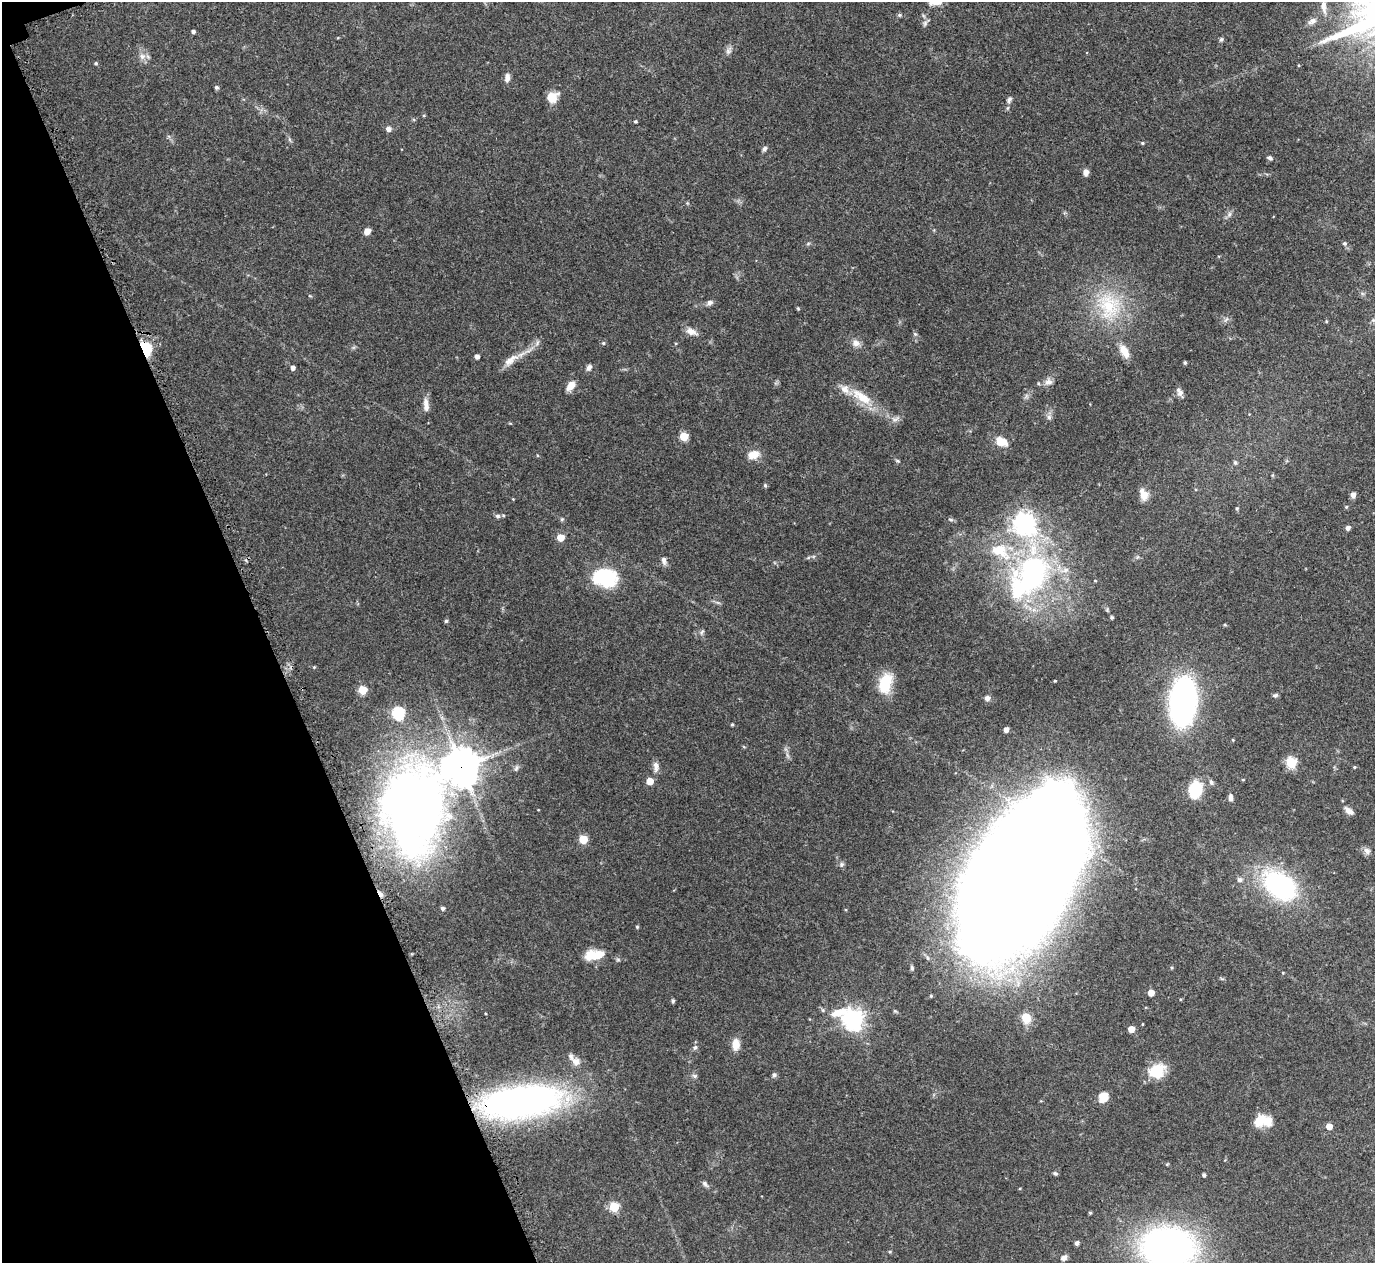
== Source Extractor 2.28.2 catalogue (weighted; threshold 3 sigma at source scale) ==
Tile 5 of 4 x 4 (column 1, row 2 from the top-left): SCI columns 51-1423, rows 2710-3970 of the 5575 x 5551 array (HDU 1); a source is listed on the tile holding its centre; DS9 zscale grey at full resolution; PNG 1377 x 1265 px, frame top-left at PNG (2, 2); no overlay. Shown black and unused: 19% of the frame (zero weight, under 3 of 5 exposures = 4% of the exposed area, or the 3 px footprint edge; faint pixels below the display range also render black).
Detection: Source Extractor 2.28.2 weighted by HDU 2 'WHT'; one run over the whole footprint, this tile lists its part. Background 0.0876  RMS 0.0034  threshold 0.0154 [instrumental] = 3 sigma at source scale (4.5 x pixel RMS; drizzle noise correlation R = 1.50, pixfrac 1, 0.05/0.05 arcsec/px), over >= 5 px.
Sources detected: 135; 2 inside a brighter object's white glare — not listed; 5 inside a brighter listed object's ellipse — not listed separately; the other 128 listed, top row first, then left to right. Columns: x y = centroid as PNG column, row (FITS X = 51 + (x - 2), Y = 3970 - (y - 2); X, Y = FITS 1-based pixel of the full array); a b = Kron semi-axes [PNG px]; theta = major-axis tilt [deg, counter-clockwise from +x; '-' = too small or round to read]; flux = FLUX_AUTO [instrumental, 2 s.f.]
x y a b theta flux
1324 7 18 7 -84 2.1
899 15 6 4 1 0.59
1312 21 12 7 29 1.3
925 23 8 6 75 0.93
193 31 4 4 - 0.76
1221 40 7 4 62 0.55
728 51 12 7 70 1.2
142 56 9 9 - 1.7
96 63 5 4 - 0.47
507 78 12 7 84 1.6
216 87 5 4 - 0.7
552 97 13 10 35 4.3
1009 100 10 6 60 0.87
424 115 5 3 - 0.29
635 121 4 4 - 0.45
388 129 6 5 - 1.4
1142 143 4 4 - 0.35
764 149 7 5 64 0.82
1270 158 6 4 -28 0.8
1085 172 8 6 80 1.5
1229 214 8 5 71 0.9
367 231 7 6 - 2.1
1344 243 5 5 - 0.66
808 244 6 4 20 0.43
710 303 8 6 24 1.1
1108 306 41 33 -75 24
798 308 5 3 - 0.31
1226 319 9 3 44 0.62
691 332 15 8 -24 2.3
915 334 5 5 - 0.58
603 343 4 4 - 0.39
856 343 10 8 -22 2
145 349 6 5 - 63
1124 351 19 9 -62 3.9
477 356 5 4 - 1.1
511 360 25 10 39 3.9
1185 362 3 3 - 0.5
589 367 8 6 61 1.1
293 368 4 4 - 1.3
1048 382 11 9 29 1.7
571 385 9 6 49 4
1180 393 9 8 - 1.5
862 397 35 12 -35 8.7
426 405 19 7 -86 2.3
1049 417 7 6 - 0.98
684 436 5 5 - 12
1001 441 14 9 -24 4.8
754 455 15 10 13 3.6
897 461 6 4 -20 0.43
1235 462 5 5 - 0.67
1273 475 5 3 - 0.33
765 485 5 5 - 0.46
1144 494 14 9 -69 3.2
1353 495 6 5 - 1.5
513 499 3 3 - 0.24
1346 507 5 4 - 0.41
1237 508 5 4 - 0.41
497 516 8 6 -3 0.91
562 519 5 4 - 0.42
951 519 8 4 -9 0.54
1024 523 8 8 - 180
1348 528 5 4 - 1.2
560 537 5 5 - 5.8
664 561 11 6 -77 1.3
1032 574 63 53 61 75
605 577 20 15 -10 28
1095 581 5 3 - 0.26
1112 617 4 4 - 0.56
446 621 4 4 - 0.57
1225 625 5 3 - 0.34
702 632 8 5 62 0.66
314 667 4 3 - 0.28
1055 681 3 2 - 0.32
885 683 23 14 75 9.9
362 690 5 5 - 11
1275 695 8 4 12 0.61
987 698 7 6 - 1.2
1183 702 31 17 85 130
398 713 6 6 - 36
732 725 3 3 - 0.42
1006 730 4 4 - 1.8
1291 763 5 5 - 25
656 766 15 6 -86 1.8
461 767 11 11 - 670
1354 767 4 3 - 0.36
516 768 8 5 68 0.7
1243 780 4 3 - 0.27
650 781 5 5 - 5
1211 782 7 5 -47 0.68
1196 790 17 13 73 12
1230 798 9 5 -90 1.2
413 807 94 66 76 230
1349 811 12 6 -37 1.6
583 839 5 5 - 11
1367 851 10 7 -42 1.4
841 864 7 6 - 0.79
1021 879 106 52 58 4100
1240 880 7 7 - 1.1
1280 885 34 22 -35 54
381 894 8 4 -57 1
443 909 4 4 - 0.8
637 927 5 4 - 0.35
594 955 23 11 8 6.7
1151 993 5 5 - 3.9
673 1001 5 4 - 0.53
1026 1018 10 9 - 5.1
853 1020 10 7 -29 200
1131 1029 5 5 - 3.8
736 1044 13 9 -90 3.5
695 1047 7 6 - 0.82
576 1061 12 10 -34 2.3
1157 1071 19 16 29 8.2
774 1075 7 5 89 0.66
694 1076 7 5 -21 0.68
1103 1097 10 9 - 4.3
521 1102 86 34 7 120
1259 1122 16 11 70 4.4
1329 1126 5 4 - 3.5
1167 1164 5 3 - 0.31
1055 1173 6 5 - 0.56
1204 1175 4 3 - 0.66
705 1184 10 5 -46 0.84
614 1207 5 5 - 19
1090 1213 4 3 - 0.39
1077 1243 5 4 - 0.9
1168 1247 64 46 -5 100
890 1252 4 4 - 0.38
1064 1258 8 6 38 1.2
Overlapping masked pixels (flux is a lower limit): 5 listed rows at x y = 145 349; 461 767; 413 807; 381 894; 521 1102
Isophote crosses this tile's border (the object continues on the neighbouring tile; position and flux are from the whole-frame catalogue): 1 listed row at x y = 1168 1247